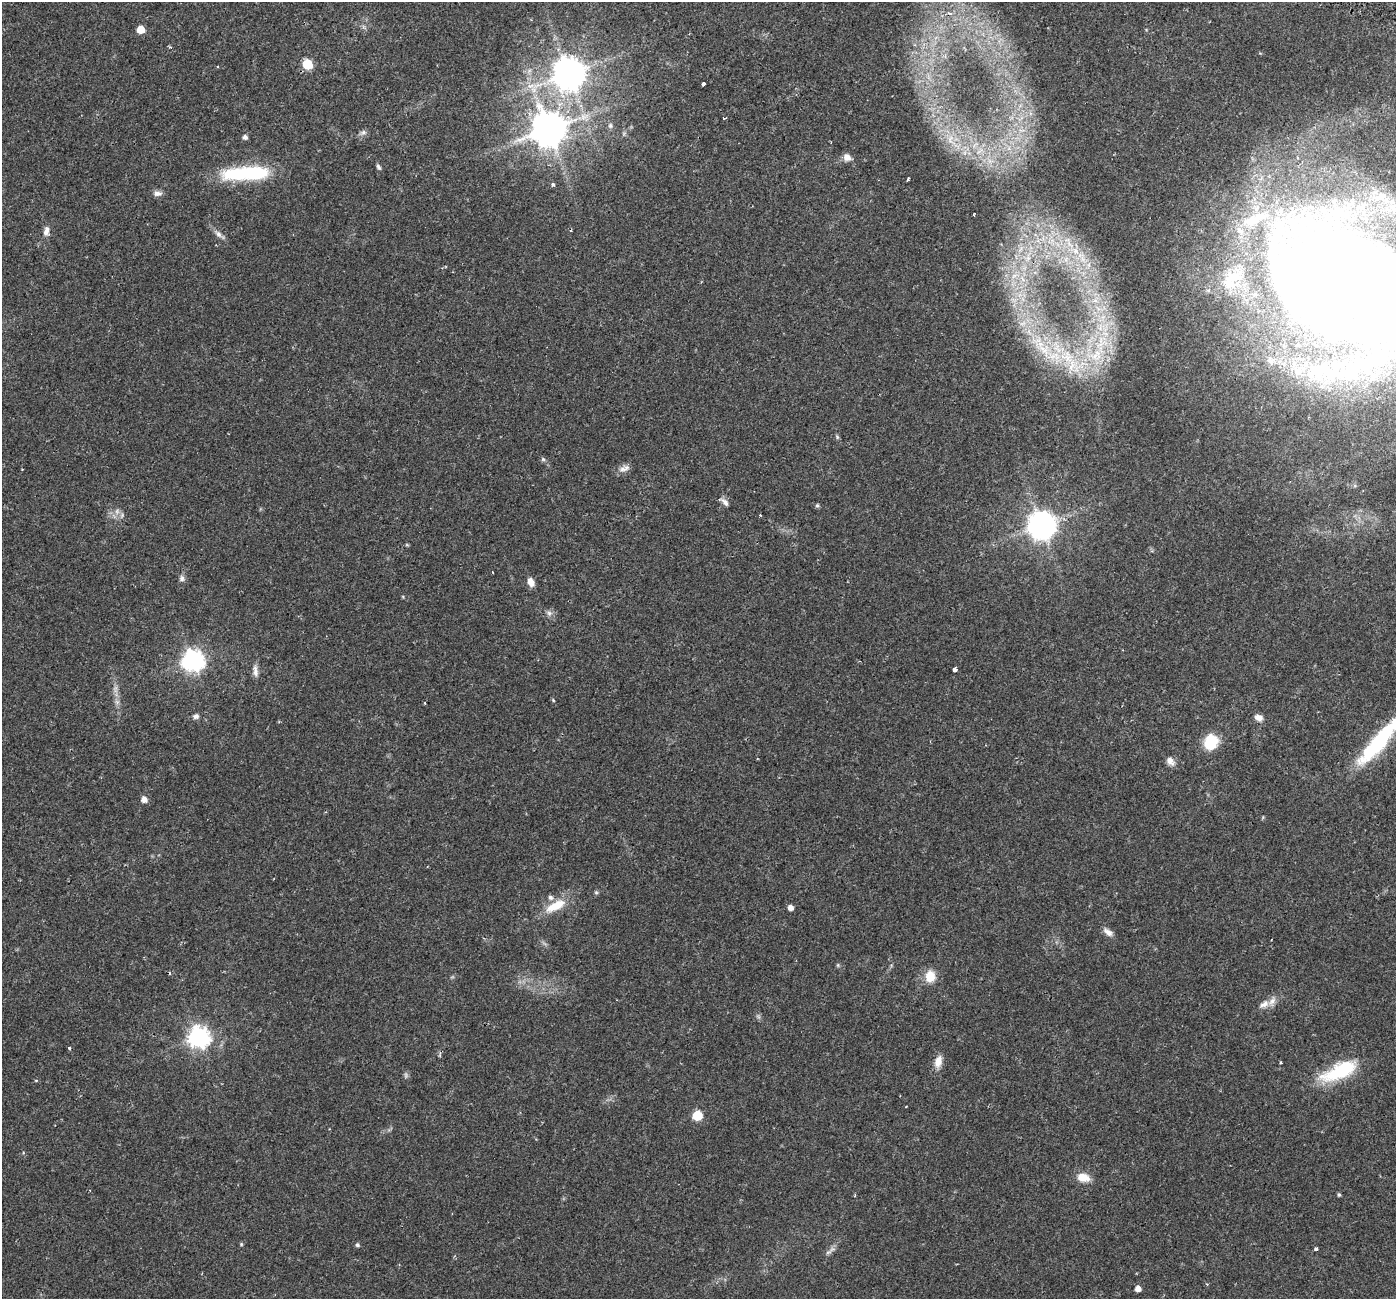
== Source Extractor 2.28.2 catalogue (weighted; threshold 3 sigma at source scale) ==
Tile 10 of 4 x 4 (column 2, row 3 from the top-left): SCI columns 1465-2858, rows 1592-2888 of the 5723 x 5838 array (HDU 1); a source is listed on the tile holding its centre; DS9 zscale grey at full resolution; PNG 1398 x 1301 px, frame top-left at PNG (2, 2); no overlay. Shown black and unused: <1% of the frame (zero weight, under 2 of 3 exposures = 5% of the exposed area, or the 3 px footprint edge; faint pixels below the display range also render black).
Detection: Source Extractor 2.28.2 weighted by HDU 2 'WHT'; one run over the whole footprint, this tile lists its part. Background 0.0319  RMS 0.0039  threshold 0.0175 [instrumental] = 3 sigma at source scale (4.5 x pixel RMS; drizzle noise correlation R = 1.50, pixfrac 1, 0.0396/0.0396 arcsec/px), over >= 5 px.
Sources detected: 91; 2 too faint to see at this stretch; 4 cosmic-ray / hot-pixel residue — not listed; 11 inside a brighter listed object's ellipse — not listed separately; the other 74 listed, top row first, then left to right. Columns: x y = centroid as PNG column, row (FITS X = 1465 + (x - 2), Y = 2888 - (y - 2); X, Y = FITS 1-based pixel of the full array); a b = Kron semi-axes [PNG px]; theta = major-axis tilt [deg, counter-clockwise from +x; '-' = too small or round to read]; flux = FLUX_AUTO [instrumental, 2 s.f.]
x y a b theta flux
141 29 5 5 - 6.8
169 47 4 3 - 0.49
307 64 6 6 - 17
569 74 10 9 - 760
704 84 3 3 - 29
724 118 3 2 - 0.52
610 125 8 6 -90 0.85
549 129 10 10 - 960
363 133 9 6 26 1.1
245 137 5 5 - 1.2
950 139 14 8 74 3.3
847 157 9 8 - 2.5
378 167 8 5 -62 0.76
248 173 52 13 2 34
908 179 4 3 - 1.4
553 185 4 4 - 0.81
157 193 12 7 -10 1.6
974 215 3 3 - 0.48
46 231 13 7 86 2
218 234 11 7 -50 1.7
1028 257 19 8 77 5.4
1066 259 10 7 74 2.6
1083 259 15 9 -62 4.9
1014 276 9 5 44 1.5
1022 279 13 5 -54 2.6
1345 290 156 107 -35 810
1095 301 11 5 0 1.9
1100 327 14 9 59 5.1
1096 355 36 22 21 23
1067 357 60 19 -47 33
837 437 8 3 -45 0.48
543 459 6 5 - 0.64
622 469 13 9 30 2.1
724 502 14 6 -43 1.5
817 506 5 4 - 0.62
117 512 8 5 -80 1.4
1041 525 9 9 - 500
407 545 6 4 -18 0.38
182 578 9 7 82 1.2
531 582 9 6 -67 2.7
549 613 8 8 - 1.3
193 660 8 8 - 230
954 669 4 3 - 5.3
255 671 16 7 -84 2
115 689 13 5 88 1.7
553 700 5 4 - 0.36
425 703 3 3 - 0.36
196 716 7 6 - 1.2
1259 718 10 7 -23 2.1
1211 742 16 14 72 11
1378 743 60 15 49 34
1170 761 12 8 -53 2.1
144 799 7 7 - 1.9
596 892 5 5 - 0.55
556 906 28 11 26 8.7
790 908 5 5 - 2.1
1108 932 14 7 -36 2.1
838 965 6 4 72 0.45
930 976 12 10 82 6.6
1272 1001 15 8 59 2.6
199 1037 8 8 - 210
69 1048 3 3 - 1.1
938 1062 16 9 75 3.4
1281 1063 4 3 - 0.31
1340 1071 45 16 25 22
697 1115 6 6 - 19
1083 1177 14 9 -11 5.2
1339 1195 5 4 - 0.56
855 1196 4 3 - 0.37
241 1244 5 4 - 0.44
357 1245 6 5 - 0.65
1316 1249 3 3 - 2.1
828 1252 11 4 29 1
1138 1289 5 5 - 2.6
Overlapping masked pixels (flux is a lower limit): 1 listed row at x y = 1345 290
Isophote crosses this tile's border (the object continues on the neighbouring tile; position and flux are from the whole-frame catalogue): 2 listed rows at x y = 1345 290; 1378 743